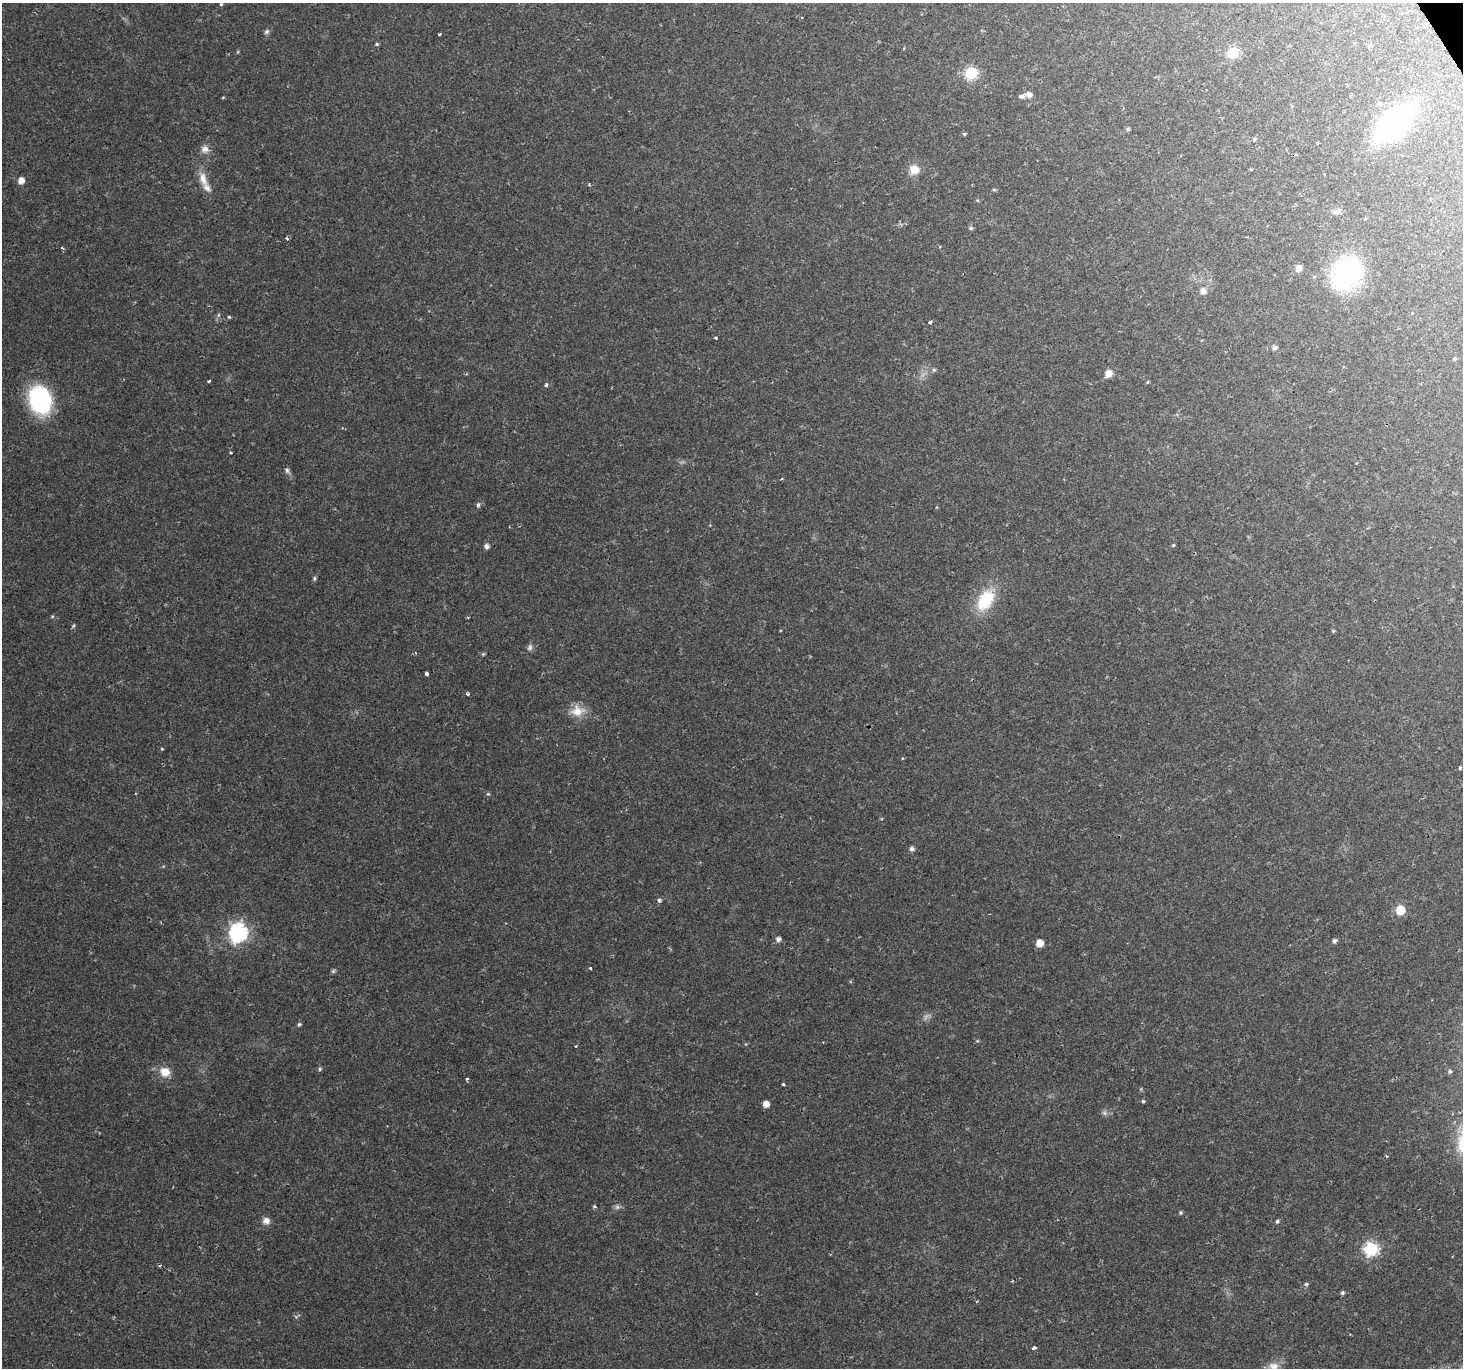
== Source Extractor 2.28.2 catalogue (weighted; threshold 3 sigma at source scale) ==
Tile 10 of 4 x 4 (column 2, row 3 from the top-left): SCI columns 1719-3179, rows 1675-3040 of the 6101 x 5900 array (HDU 1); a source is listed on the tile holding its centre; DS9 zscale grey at full resolution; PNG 1465 x 1370 px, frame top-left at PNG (2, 3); no overlay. Shown black and unused: <1% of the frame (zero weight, under 2 of 3 exposures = <1% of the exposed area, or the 3 px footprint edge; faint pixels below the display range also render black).
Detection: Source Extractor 2.28.2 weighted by HDU 2 'WHT'; one run over the whole footprint, this tile lists its part. Background 0.0287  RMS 0.0029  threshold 0.0131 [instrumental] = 3 sigma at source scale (4.5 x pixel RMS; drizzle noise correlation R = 1.50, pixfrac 1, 0.0396/0.0396 arcsec/px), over >= 5 px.
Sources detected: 95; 1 too faint to see at this stretch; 2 cosmic-ray / hot-pixel residue — not listed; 1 inside a brighter listed object's ellipse — not listed separately; the other 91 listed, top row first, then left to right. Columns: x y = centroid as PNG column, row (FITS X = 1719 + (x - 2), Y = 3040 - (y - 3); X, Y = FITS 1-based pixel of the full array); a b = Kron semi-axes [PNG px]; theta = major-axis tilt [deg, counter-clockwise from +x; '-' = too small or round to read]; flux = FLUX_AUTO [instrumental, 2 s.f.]
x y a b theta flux
221 4 4 4 - 0.4
1425 25 4 4 - 0.36
266 32 7 6 - 0.65
440 34 3 3 - 0.73
377 44 5 4 - 0.39
1370 45 5 5 - 0.6
1233 53 6 6 - 22
971 73 6 6 - 33
1029 95 7 6 - 1.5
1021 96 4 3 - 1.9
223 97 5 3 - 0.23
1379 104 6 5 - 0.6
1395 123 45 22 44 48
1127 129 6 4 -20 0.49
964 134 5 4 - 0.42
1254 139 4 4 - 0.38
205 149 11 9 -38 1.9
914 170 12 12 - 3.3
203 179 22 9 -74 3.6
21 181 6 5 - 2.4
589 185 4 3 - 0.36
994 190 6 4 -1 0.33
1336 212 13 6 15 1.2
1365 218 4 3 - 0.46
971 228 5 5 - 0.57
287 238 5 3 - 0.48
62 248 4 2 - 0.4
1298 268 7 6 - 2
1346 273 28 23 61 45
1203 291 7 7 - 1.6
229 317 3 3 - 0.48
930 322 4 3 - 0.56
716 338 3 3 - 0.39
1275 348 6 5 - 0.84
1455 359 4 4 - 0.41
934 370 6 5 - 0.47
1109 373 8 7 - 2.3
208 381 3 3 - 0.71
1147 382 4 3 - 0.37
546 385 5 4 - 0.59
40 400 27 21 -72 34
231 453 4 2 - 0.24
287 471 9 6 -54 0.8
781 479 4 3 - 0.28
478 505 7 4 75 0.62
1173 545 5 4 - 0.31
486 546 6 5 - 1.1
314 578 6 4 71 0.49
986 600 29 18 58 13
52 616 5 4 - 0.31
468 617 3 2 - 0.34
73 625 6 4 44 0.38
1333 631 5 4 - 0.31
530 647 9 7 79 0.94
483 654 5 5 - 0.37
427 673 4 3 - 1.2
468 694 5 4 - 0.46
577 711 19 14 8 4.2
162 749 4 3 - 0.26
1460 768 4 3 - 0.91
488 794 5 5 - 0.4
912 849 6 5 - 0.98
659 900 6 5 - 0.69
1400 910 6 6 - 12
238 932 8 7 - 100
778 939 5 5 - 1.1
1334 941 5 5 - 0.78
1039 943 5 5 - 4
590 968 3 3 - 0.74
333 971 6 6 - 0.47
299 1024 5 5 - 0.49
977 1041 5 3 - 0.3
576 1046 3 2 - 0.27
320 1069 5 4 - 0.45
1450 1071 5 5 - 0.64
165 1072 13 11 -29 3.8
466 1079 3 3 - 0.49
783 1085 4 3 - 0.35
1143 1101 4 4 - 0.45
766 1104 5 5 - 2.4
1386 1156 4 3 - 0.55
594 1206 5 4 - 0.42
617 1207 7 6 - 0.78
1180 1213 5 4 - 0.42
266 1221 9 8 - 1.6
1277 1221 5 4 - 0.49
1371 1249 7 7 - 47
1306 1284 5 5 - 0.44
1342 1293 5 4 - 0.56
1033 1348 3 3 - 1.8
1274 1366 14 10 -6 2.6